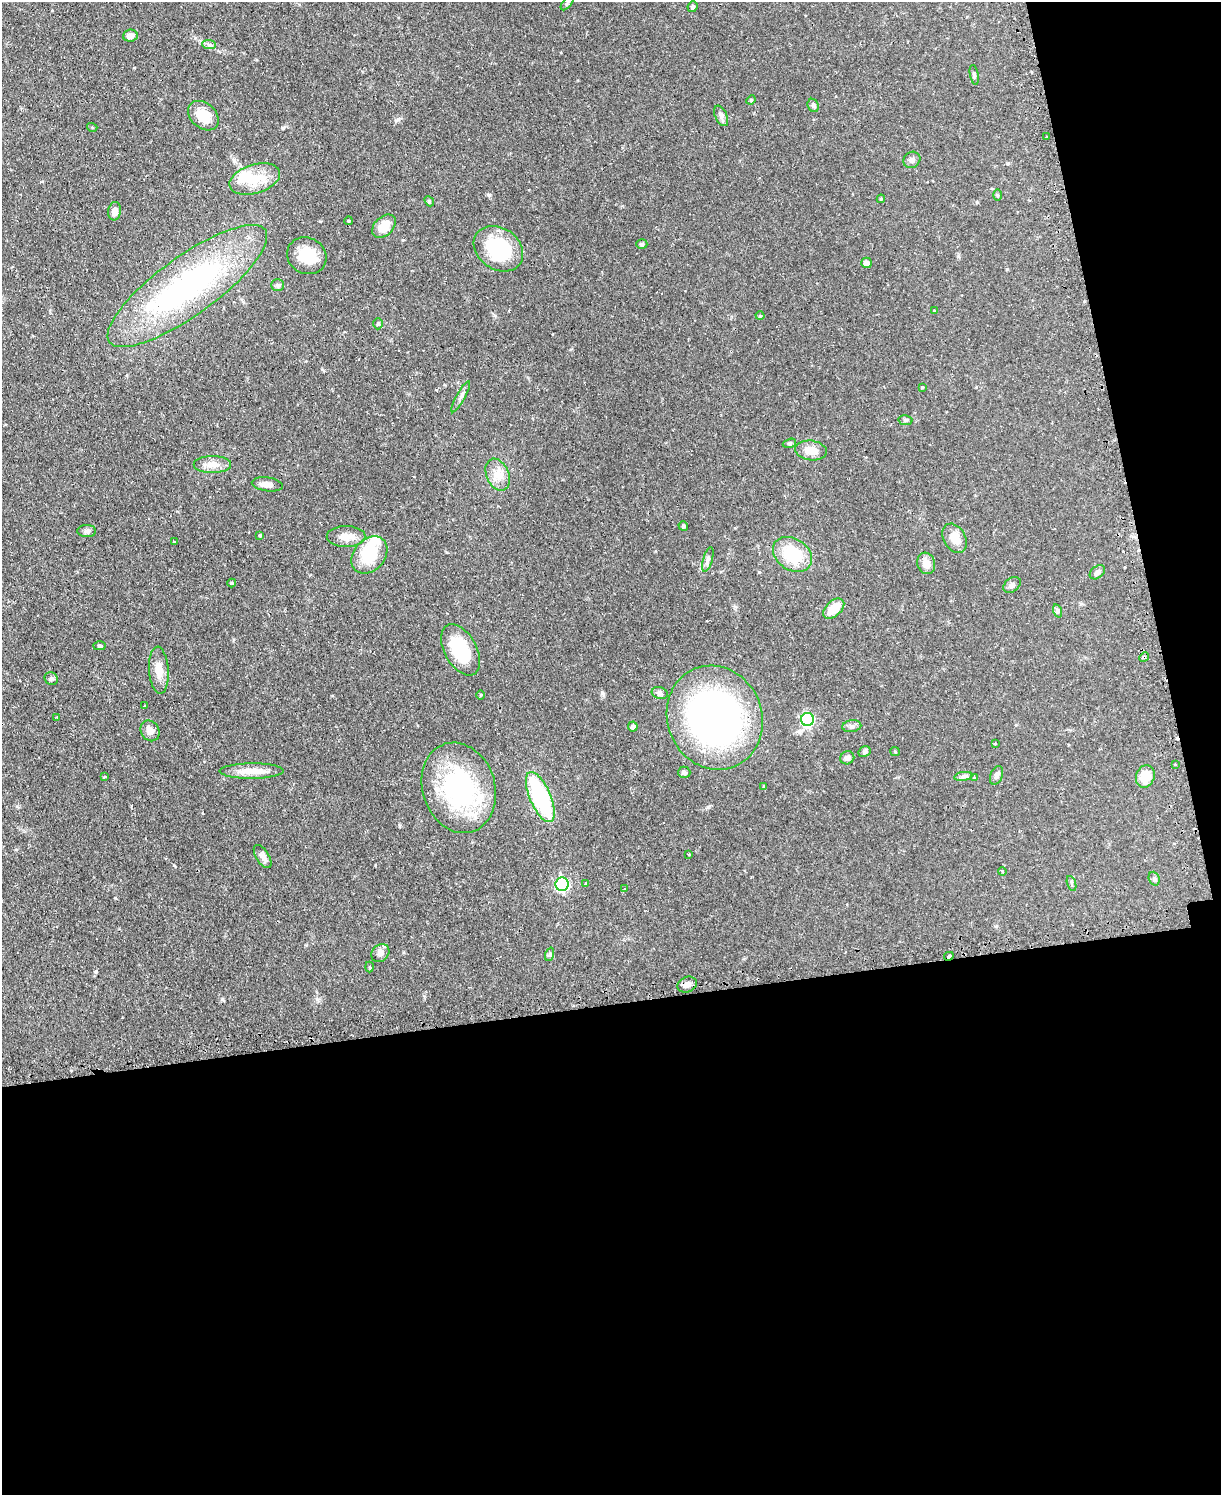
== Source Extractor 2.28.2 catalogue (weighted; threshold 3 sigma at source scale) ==
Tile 12 of 4 x 3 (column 4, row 3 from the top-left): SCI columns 3689-4907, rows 160-1652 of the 4939 x 4911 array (HDU 1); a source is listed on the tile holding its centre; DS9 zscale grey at full resolution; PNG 1223 x 1497 px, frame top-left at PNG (2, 2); each listed source drawn as its Kron ellipse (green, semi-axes under 4 px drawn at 4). Shown black and unused: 38% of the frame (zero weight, under 2 of 3 exposures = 4% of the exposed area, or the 3 px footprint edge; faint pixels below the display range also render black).
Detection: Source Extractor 2.28.2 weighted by HDU 2 'WHT'; one run over the whole footprint, this tile lists its part. Background 0.0624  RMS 0.0051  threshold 0.023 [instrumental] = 3 sigma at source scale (4.5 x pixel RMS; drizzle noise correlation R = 1.50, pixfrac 1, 0.05/0.05 arcsec/px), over >= 5 px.
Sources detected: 101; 2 inside a brighter object's white glare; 4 cosmic-ray / hot-pixel residue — neither listed nor drawn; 2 inside a brighter listed object's ellipse — not listed separately; the other 93 listed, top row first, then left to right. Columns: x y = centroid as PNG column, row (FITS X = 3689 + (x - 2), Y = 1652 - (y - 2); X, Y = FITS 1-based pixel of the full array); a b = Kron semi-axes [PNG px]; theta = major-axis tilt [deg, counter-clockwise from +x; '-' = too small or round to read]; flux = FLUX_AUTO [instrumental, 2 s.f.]
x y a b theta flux
567 3 8 4 50 0.9
692 7 5 5 - 1.2
130 36 7 6 - 2.6
209 45 7 4 -2 1
974 75 10 3 -79 0.71
751 100 5 4 - 0.66
813 105 7 5 -64 1
203 116 17 12 -41 11
721 116 11 6 -65 1.7
92 127 5 3 - 0.45
1046 137 3 2 - 0.46
912 160 9 8 - 1.6
255 179 26 14 17 13
997 195 6 4 -89 0.54
881 199 4 3 - 0.56
429 201 5 4 - 0.66
115 211 9 6 82 2.9
348 221 4 3 - 0.58
384 226 14 9 44 7.8
642 244 5 4 - 0.87
498 249 26 20 -35 33
307 256 20 18 -27 13
866 263 5 5 - 2.8
277 285 6 5 - 0.95
187 286 96 29 36 120
934 310 3 2 - 0.51
760 316 4 4 - 0.58
378 324 6 4 89 0.85
922 387 4 3 - 0.46
461 397 18 4 61 2
905 420 7 5 -9 0.81
789 443 7 4 19 0.8
811 450 16 10 -8 5.5
212 465 19 8 0 4.4
498 475 17 11 -67 5.8
267 484 16 7 -7 2.9
683 526 5 4 - 0.85
87 531 9 6 1 1.5
260 535 4 4 - 0.52
346 536 19 10 0 5.7
955 538 15 11 -60 6.3
174 541 3 3 - 1.1
792 554 21 15 -33 20
369 555 21 15 49 18
708 559 13 4 74 1.6
926 563 11 9 -74 4.3
1097 572 9 6 39 1.7
232 583 4 3 - 0.78
1012 585 10 6 37 1.5
834 609 12 7 42 8.7
1058 611 7 4 -72 0.95
99 646 6 4 -1 0.69
461 650 28 16 -61 23
1144 657 5 4 - 0.64
159 670 23 9 -86 5.8
51 678 7 6 - 1.1
660 693 8 6 -17 1.4
481 695 4 3 - 0.45
145 706 3 2 - 0.41
57 717 2 2 - 0.41
715 718 53 47 -67 180
807 719 6 6 - 66
852 726 9 6 9 1.5
633 727 5 5 - 1.9
150 731 11 9 -58 3.2
995 743 3 2 - 0.63
864 752 6 5 - 0.9
895 752 5 4 - 0.5
847 758 7 6 - 1.8
1175 764 3 2 - 0.89
251 771 32 7 0 7.7
684 772 6 5 - 1.3
997 775 10 6 68 1.5
963 776 9 4 9 1.2
1145 776 11 9 71 8.8
105 777 3 3 - 1.2
975 777 4 3 - 0.58
764 786 4 3 - 0.41
459 788 46 36 -72 69
540 797 27 10 -67 56
689 855 3 2 - 0.63
263 857 13 6 -58 2.6
1002 872 4 3 - 0.88
1154 879 7 5 -68 0.93
586 883 3 3 - 0.57
1071 883 8 3 -71 0.8
562 884 7 6 - 76
625 888 3 2 - 0.43
380 953 10 8 46 2
550 954 7 4 71 0.89
949 956 5 3 - 2.3
369 967 5 3 - 0.62
687 985 10 7 23 2.7
Overlapping masked pixels (flux is a lower limit): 3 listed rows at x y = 1144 657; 949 956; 687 985
Isophote crosses this tile's border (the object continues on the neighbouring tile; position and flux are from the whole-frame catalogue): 1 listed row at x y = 567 3
Unlisted compact peaks at least as high as the median listed source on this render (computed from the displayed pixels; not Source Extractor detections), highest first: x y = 222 999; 602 693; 398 119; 708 807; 174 865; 759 572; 283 128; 115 898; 317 999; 399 826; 1007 269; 375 865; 322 369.